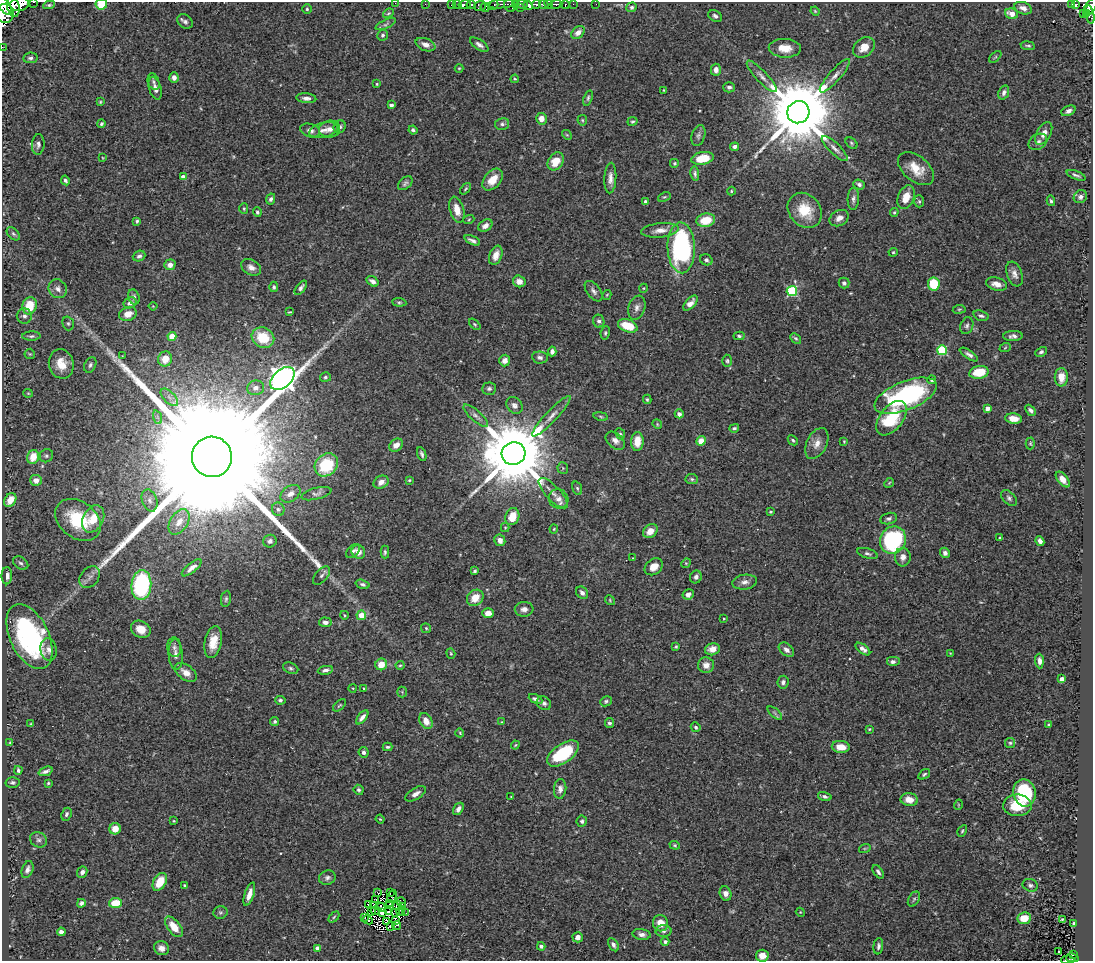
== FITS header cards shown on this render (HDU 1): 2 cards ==
NAXIS1  =                 1091
NAXIS2  =                  959

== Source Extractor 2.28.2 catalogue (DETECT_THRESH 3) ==
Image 1091 x 959 px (HDU 1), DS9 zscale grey, 1 PNG px = 1 image px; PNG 1095 x 963 px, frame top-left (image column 1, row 959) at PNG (2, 2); each listed source drawn as its Kron ellipse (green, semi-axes under 4 px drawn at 4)
Background 0.685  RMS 0.026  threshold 0.0775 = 3 sigma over >= 5 px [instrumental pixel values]
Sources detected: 416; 3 with non-positive FLUX_AUTO (blend fragments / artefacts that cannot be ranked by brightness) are neither listed nor drawn; the other 413 listed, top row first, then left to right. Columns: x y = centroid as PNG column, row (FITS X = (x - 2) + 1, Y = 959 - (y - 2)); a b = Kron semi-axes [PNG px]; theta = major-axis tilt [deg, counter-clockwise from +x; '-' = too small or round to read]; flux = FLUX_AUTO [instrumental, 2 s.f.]
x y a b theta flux
34 2 3 2 - 25
395 3 2 2 - 5.6
20 4 9 6 9 670
101 4 6 5 - 34
425 4 3 2 - 1.6
451 4 3 3 - 70
457 4 5 3 - 340
501 4 14 4 4 140
515 4 3 2 - 22
522 4 5 3 - 360
536 4 4 3 - 260
544 4 4 3 - 240
548 4 5 3 - 160
556 4 6 3 2 160
573 4 2 2 - 3.7
596 4 2 2 - 4.6
4 5 11 5 -55 1000
49 5 6 4 9 3.3
465 5 6 3 11 170
471 5 4 3 - 240
494 5 5 2 - 80
528 5 5 4 - 510
565 5 4 3 - 51
1072 5 3 3 - 2.9
1075 5 4 3 - 110
13 6 11 6 -76 600
480 6 6 5 - 88
510 6 6 5 - 130
485 7 4 3 - 25
520 7 3 2 - 51
631 7 5 4 - 3.7
1090 7 10 5 54 250
1023 8 9 6 -21 9.3
307 9 5 5 - 2.7
815 11 4 4 - 1.8
5 13 9 9 - 980
388 13 6 4 22 2.4
1012 14 6 5 - 19
1083 14 3 3 - 27
1086 14 3 2 - 8.4
1090 14 9 4 -78 57
715 16 7 5 -31 5.1
185 21 8 6 -36 5.7
386 24 11 4 24 4.4
578 32 7 5 40 9.4
383 35 5 5 - 3.8
426 45 10 6 -20 11
479 45 10 5 -34 6.4
1028 46 7 3 -7 3
2 47 2 2 - 5.5
864 47 12 9 37 21
785 48 16 9 -3 25
995 57 7 3 44 2.4
30 58 7 5 8 4.8
459 68 4 4 - 1.6
716 70 6 5 - 9.7
762 76 21 5 -47 11
835 76 22 6 49 13
174 78 5 4 - 7.3
515 79 4 4 - 1.8
154 82 8 5 -70 4.4
377 84 3 3 - 1.9
729 87 6 5 - 5.6
155 88 11 6 -74 9.8
664 90 3 2 - 1.4
1004 93 7 5 69 7
306 98 10 5 -5 7.6
588 98 8 4 72 3.3
100 102 3 2 - 1.6
391 105 4 3 - 4.2
1068 111 7 5 25 7.1
798 112 11 11 - 24000
541 119 6 5 - 12
582 120 5 5 - 2.4
633 121 5 4 - 2.6
101 124 4 3 - 3
502 124 7 6 - 4.2
340 127 6 5 - 4.3
330 129 10 8 10 9.5
310 130 10 6 -17 7.9
323 130 14 7 13 11
413 130 4 3 - 3.5
1044 133 12 7 61 12
567 135 5 4 - 2.1
698 136 11 6 74 5.3
1038 142 10 7 33 7.1
851 143 7 4 -42 2.6
38 144 10 6 86 6.3
735 147 4 4 - 5.9
835 148 17 5 -44 9.2
103 158 3 2 - 1.2
703 158 11 6 11 36
556 161 10 7 54 30
674 163 5 5 - 2.8
916 169 21 12 -39 32
695 174 7 4 -84 4
1076 175 10 3 -21 4.5
183 177 4 4 - 13
610 178 15 6 87 11
65 180 5 3 - 3.6
493 180 13 8 48 25
405 183 8 5 41 4.3
859 184 6 4 -21 6.1
465 189 7 4 49 2.6
731 191 4 4 - 1.7
664 197 7 4 24 2.7
906 197 12 8 68 22
1080 197 7 6 - 5.7
271 199 6 4 64 4.5
853 199 11 5 87 6
919 201 6 5 - 2.7
1051 201 5 4 - 3.1
645 202 3 3 - 6
244 209 5 4 - 2.2
457 210 13 7 -75 19
805 210 19 15 -48 49
257 212 4 4 - 3.7
894 212 4 4 - 2.5
839 218 10 7 29 11
469 219 6 3 20 1.9
706 220 9 6 10 39
137 221 4 3 - 2.7
485 226 8 5 34 8.3
660 230 19 7 5 16
13 234 8 5 -45 4.3
472 240 8 3 -25 5.4
681 248 25 13 -88 290
893 252 4 4 - 2
496 255 10 6 68 15
139 256 6 5 - 4.6
706 260 6 5 - 4.2
170 265 5 5 - 12
251 267 11 7 -30 10
1014 274 13 7 -69 9.9
373 281 6 4 -34 7.6
519 281 6 6 - 12
844 283 5 5 - 4.9
934 284 7 6 - 56
996 284 10 6 -15 14
274 287 5 4 - 3.4
301 288 8 4 52 5.6
644 288 4 3 - 1.3
58 289 10 8 -48 9.5
594 291 12 6 -53 7.2
792 291 5 5 - 150
607 295 5 3 - 1.8
134 297 8 5 -72 5.1
399 302 7 4 -6 2.7
130 303 7 5 27 9.3
690 303 9 5 47 10
30 306 9 7 77 43
153 306 4 4 - 1.4
637 308 12 8 71 9.4
959 309 6 4 8 2.2
290 312 4 3 - 1.8
128 314 9 7 19 17
24 316 7 7 - 7.5
981 316 8 5 -16 4.5
599 321 6 5 - 5.4
68 323 7 5 -74 3.8
475 324 7 4 -45 2.7
628 326 10 6 -20 40
967 326 9 6 69 5.2
605 333 7 4 81 2.9
31 336 9 4 1 4.1
172 336 4 4 - 39
739 336 5 4 - 3.2
1013 336 10 5 2 6.4
263 338 11 10 - 53
796 338 6 4 -43 3
1005 348 6 3 21 2.2
942 350 5 5 - 120
552 351 5 4 - 6.9
1041 352 6 4 28 4
30 354 5 5 - 2.2
969 354 10 4 -33 5.5
122 356 4 3 - 1.3
540 357 8 6 -7 5.9
165 359 7 7 - 24
505 360 6 5 - 10
727 361 6 4 -88 2.8
61 364 15 12 -75 28
90 365 8 5 64 4.6
979 372 10 6 11 45
325 377 5 4 - 2.9
1061 377 9 6 -88 21
282 378 14 9 42 2000
932 380 4 4 - 5.4
256 388 8 7 - 9.6
489 389 7 6 - 4.8
28 393 5 4 - 1.8
906 396 33 14 22 280
169 397 11 5 -45 8.5
647 399 4 3 - 2.3
514 405 9 7 -48 7.8
987 408 4 4 - 13
1030 410 6 4 -47 4.8
679 414 4 4 - 7.6
476 416 16 5 -42 7.2
551 416 27 6 47 16
601 416 7 3 -9 2.5
157 417 7 4 -71 4.1
891 418 20 11 52 87
1014 419 8 5 -6 18
657 424 5 4 - 2.1
734 428 5 4 - 3.5
620 434 6 4 -64 2.8
793 440 5 3 - 3.1
615 441 11 7 -41 9.5
701 441 5 4 - 23
844 441 3 3 - 1.6
637 442 9 6 87 28
817 443 16 10 63 17
1030 443 6 4 -89 2.3
396 445 7 5 37 12
514 453 12 11 - 24000
422 454 7 3 -69 4
46 456 7 6 - 4
33 457 7 6 - 31
212 457 20 20 - 210000
326 465 12 10 44 83
563 468 6 5 - 2.2
692 479 6 5 - 3.1
36 480 6 5 - 15
409 480 3 2 - 1.9
1063 480 9 5 -51 14
381 482 8 6 29 11
889 483 5 4 - 2
577 488 7 4 -70 3.4
553 493 19 7 -46 15
290 494 11 7 36 9.9
316 494 15 6 14 6
1009 498 9 6 -47 4.7
558 499 10 9 - 12
10 500 7 5 60 28
150 500 11 7 -72 9.2
278 509 7 6 - 4
770 512 4 3 - 2.4
512 517 9 7 71 32
93 519 14 10 62 32
889 519 8 5 12 4.7
78 520 25 18 -38 95
179 522 14 9 57 21
505 528 4 4 - 1.7
554 529 4 4 - 1.7
650 531 8 6 42 18
1000 538 4 3 - 5.1
500 540 6 5 - 11
893 540 14 12 58 190
270 541 7 6 - 5.2
1040 541 5 4 - 8.6
353 551 8 5 45 5.1
358 552 7 6 - 13
385 552 6 4 89 2.9
867 553 11 5 -17 4.9
945 553 5 5 - 6.7
903 557 9 8 - 10
633 558 3 3 - 1.2
21 563 8 6 -35 4.7
686 563 5 4 - 1.9
654 567 10 7 38 17
192 568 12 4 39 9.7
475 571 4 3 - 2.9
7 576 8 5 90 10
321 576 11 6 49 6.3
90 577 12 9 48 9.3
696 577 6 5 - 7
745 582 12 7 7 9.2
363 584 7 4 -17 3.8
141 585 15 10 84 220
582 593 7 5 -51 7.4
688 594 6 5 - 6.8
475 598 9 7 42 24
226 599 8 5 82 3.3
610 600 5 4 - 2
524 609 9 7 3 9.1
488 613 6 5 - 14
344 615 4 3 - 1.6
361 615 5 4 - 36
724 619 3 2 - 1.4
325 622 6 5 - 7.1
426 628 5 5 - 2.2
141 629 10 8 -28 22
29 637 35 19 -64 330
213 642 16 8 79 30
174 647 10 7 -84 6.4
676 647 3 3 - 2.3
712 649 7 6 - 16
863 649 9 4 -37 8.4
49 650 11 8 -80 10
786 650 9 6 -40 8.6
451 653 5 4 - 2.3
950 653 3 2 - 1.1
176 655 15 7 -86 11
1039 661 7 4 -87 7.3
893 662 7 5 0 5.7
381 664 6 6 - 21
400 665 4 4 - 2
706 665 8 8 - 13
291 668 8 5 -24 4
325 670 8 4 11 5.7
186 673 12 7 -37 14
1062 679 4 4 - 13
783 682 6 5 - 5.2
353 688 4 3 - 1.3
364 689 4 3 - 1.8
402 692 5 5 - 2.6
535 699 7 4 -27 5.8
280 700 5 4 - 3.9
606 701 6 5 - 3.4
544 703 8 6 -38 5.9
340 705 8 3 40 2.1
775 713 9 4 -42 3.2
362 717 8 4 51 7.4
275 721 4 3 - 3.4
426 721 8 6 -62 19
502 722 3 3 - 1.5
609 723 5 4 - 4.3
31 724 3 3 - 1.7
1049 725 3 3 - 2
696 727 5 4 - 3.9
869 729 3 3 - 2
460 733 4 3 - 1.7
10 743 4 3 - 2
1010 743 5 5 - 2.8
515 745 4 3 - 1.6
387 747 5 3 - 2.9
841 747 9 6 -5 18
363 752 5 5 - 5.4
563 753 18 9 35 110
18 770 4 3 - 3.3
46 771 7 3 21 5.7
924 774 6 4 37 3.3
12 782 7 5 -3 3.9
48 783 3 3 - 2
560 789 10 6 86 8.6
359 790 5 5 - 3.5
1024 793 13 11 -78 130
416 794 11 5 32 8.9
825 796 7 4 -16 4.9
511 797 3 2 - 1.4
909 800 9 6 -10 18
958 805 5 3 - 1.4
1017 805 14 11 -2 47
458 809 7 4 57 7.3
66 814 7 5 66 4
380 819 4 3 - 1.7
174 821 3 3 - 1.5
582 821 5 5 - 3.7
115 829 5 5 - 16
962 831 6 4 59 2.4
38 840 9 7 -31 5.8
675 845 5 4 - 2.4
865 848 6 4 18 2.1
27 869 9 5 69 6.5
82 872 6 5 - 6.9
878 872 7 4 -55 4.9
327 878 8 7 - 5.7
160 882 10 6 59 34
185 885 3 3 - 2.4
1030 885 8 6 -21 4.7
377 892 3 2 - 1.8
390 892 2 2 - 1.4
249 894 12 4 72 14
726 894 7 5 -68 12
392 896 7 2 63 1.2
376 899 4 2 - 0.25
914 899 8 5 59 3.6
401 902 5 2 - 2.1
81 903 4 4 - 4.8
115 903 6 5 - 38
390 903 3 2 - 1.3
368 905 4 2 - 2.5
373 905 3 2 - 1.5
397 906 4 2 - 1.3
402 906 2 2 - 160
381 907 5 2 - 0.13
375 911 5 2 - 0.088
389 911 3 2 - 2.4
220 912 7 6 - 3.7
371 912 3 2 - 0.59
395 912 3 2 - 0.86
401 912 4 2 - 1.4
800 912 4 3 - 1.4
382 913 4 3 - 1.7
406 913 3 2 - 5
334 917 6 4 45 2.4
365 918 3 2 - 2
1024 918 7 5 7 26
1062 919 3 2 - 1.5
368 920 5 2 - 2
386 921 4 2 - 2.6
396 921 3 2 - 1.8
660 923 8 7 - 20
1073 924 4 3 - 3.4
390 926 2 2 - 2
396 926 4 2 - 1.4
174 927 12 6 -52 28
664 931 8 6 1 4.6
61 932 4 4 - 6.1
642 934 9 5 -10 6.8
578 937 5 5 - 9.9
665 942 4 4 - 4.7
613 945 7 4 -59 6.6
541 946 4 3 - 4.5
878 946 8 4 82 4.9
161 948 8 7 - 10
318 948 4 4 - 17
1059 951 3 3 - 2.5
1073 955 4 2 - 15
762 956 6 6 - 16
1072 958 6 2 -12 1.6
1068 960 7 2 1 17
At the frame edge (FLAGS 8, measured only in part): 8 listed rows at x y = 34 2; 395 3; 101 4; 4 5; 1090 7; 2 47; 762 956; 1068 960
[3 non-positive-flux detections neither listed nor drawn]